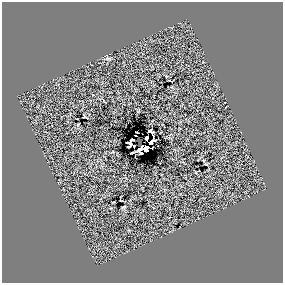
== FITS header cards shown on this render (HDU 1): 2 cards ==
NAXIS1  =                  281 /
NAXIS2  =                  281 /

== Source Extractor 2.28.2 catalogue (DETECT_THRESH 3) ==
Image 281 x 281 px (HDU 1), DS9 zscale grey, 1 PNG px = 1 image px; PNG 285 x 285 px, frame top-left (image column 1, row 281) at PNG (2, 2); no overlay
Background 0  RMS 19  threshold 56.9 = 3 sigma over >= 5 px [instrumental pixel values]
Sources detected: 11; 2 with non-positive FLUX_AUTO (blend fragments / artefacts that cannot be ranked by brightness) are not listed; the other 9 listed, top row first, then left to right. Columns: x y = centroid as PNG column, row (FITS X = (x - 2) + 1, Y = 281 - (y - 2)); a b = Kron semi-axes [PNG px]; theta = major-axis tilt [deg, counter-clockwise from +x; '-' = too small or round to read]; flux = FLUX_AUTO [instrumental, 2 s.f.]
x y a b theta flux
107 58 7 4 -19 1900
84 117 3 2 - 720
151 131 5 2 - 1700
132 140 4 2 - 1400
129 144 6 5 - 2300
134 146 2 2 - 380
140 149 8 4 56 5200
146 149 7 5 49 490
205 164 3 2 - 830
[2 non-positive-flux detections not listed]